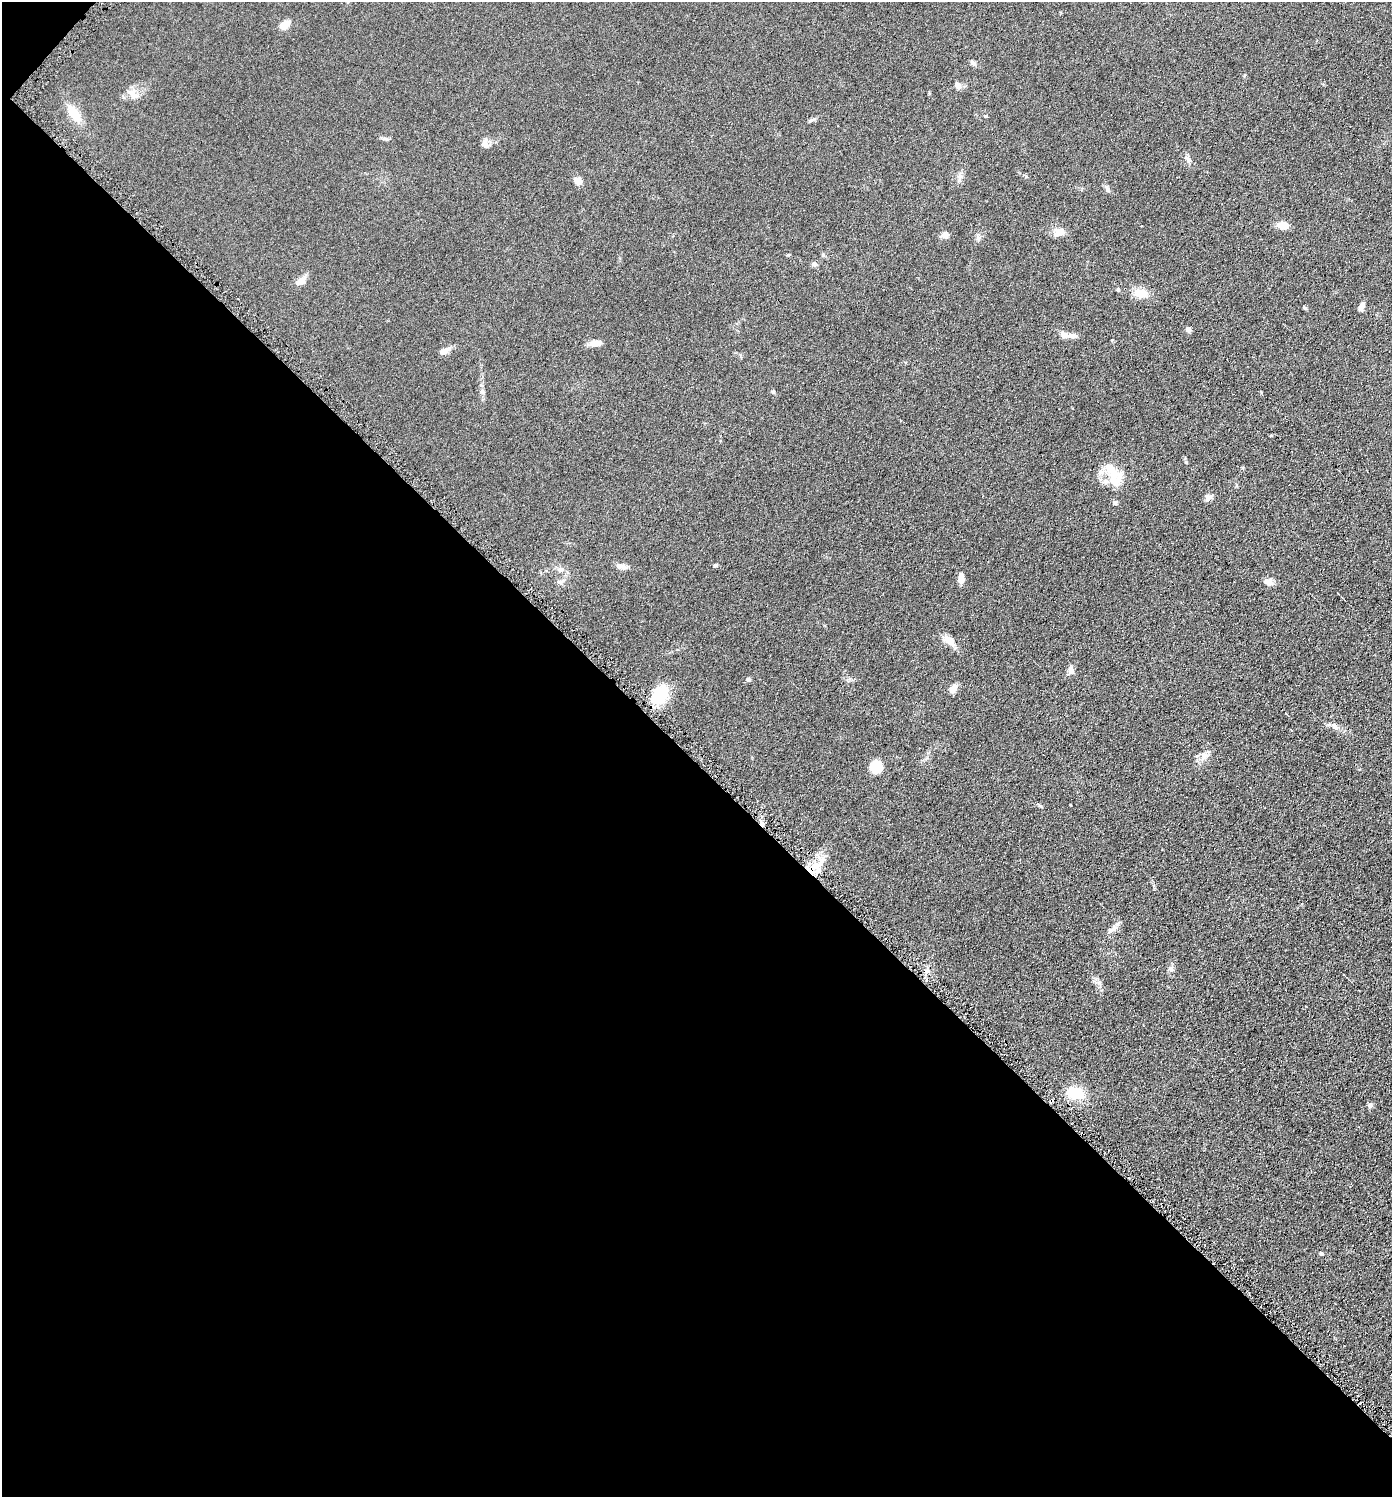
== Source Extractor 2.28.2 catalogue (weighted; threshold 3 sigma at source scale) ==
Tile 9 of 4 x 4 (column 1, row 3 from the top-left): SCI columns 151-1540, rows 1504-2998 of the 6001 x 5999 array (HDU 1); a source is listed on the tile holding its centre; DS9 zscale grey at full resolution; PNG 1394 x 1499 px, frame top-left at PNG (2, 2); no overlay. Shown black and unused: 49% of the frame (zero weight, under 4 of 8 exposures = <1% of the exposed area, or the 3 px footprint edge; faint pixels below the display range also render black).
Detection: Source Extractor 2.28.2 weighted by HDU 2 'WHT'; one run over the whole footprint, this tile lists its part. Background 0.0905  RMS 0.0079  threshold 0.0324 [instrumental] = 3 sigma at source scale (4.09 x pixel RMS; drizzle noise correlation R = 1.36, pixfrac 0.8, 0.05/0.05 arcsec/px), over >= 5 px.
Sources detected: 61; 1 inside a brighter object's white glare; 1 cosmic-ray / hot-pixel residue — not listed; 5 inside a brighter listed object's ellipse — not listed separately; the other 54 listed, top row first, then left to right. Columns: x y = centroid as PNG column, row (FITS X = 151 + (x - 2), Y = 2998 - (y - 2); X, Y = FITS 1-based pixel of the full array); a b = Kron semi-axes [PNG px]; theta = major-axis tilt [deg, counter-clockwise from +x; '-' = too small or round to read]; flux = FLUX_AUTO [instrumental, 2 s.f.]
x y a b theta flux
285 24 15 8 33 5.7
973 63 9 5 -43 1.9
958 85 10 7 -59 2.7
133 95 16 10 -39 6
74 114 24 11 -59 13
986 116 5 4 - 0.87
812 120 11 3 21 1.5
385 139 9 4 -8 1.5
485 145 10 7 -35 3.3
1188 159 13 5 -51 2.7
960 177 12 5 76 2.8
578 181 7 6 - 6.7
1107 189 12 5 -59 2
1283 225 10 7 -5 9.3
1059 232 15 10 5 6
945 235 8 7 - 3.7
788 255 5 3 - 0.69
814 264 7 6 - 1.9
301 281 10 7 30 5.7
1118 289 4 3 - 1.3
1140 293 16 11 -4 9.3
1361 307 12 6 70 3
1305 308 6 4 -31 1
1188 329 6 6 - 2.4
1072 335 16 6 -8 4.1
595 343 15 8 7 5.2
444 351 13 7 25 4.8
482 392 7 5 -68 1.7
773 392 5 5 - 1
1113 475 20 13 85 13
1208 497 10 7 36 3.1
1115 502 6 6 - 1.6
715 565 5 4 - 1.2
622 566 15 6 -15 3.4
561 569 11 6 -8 2.8
961 578 11 6 86 5.1
560 582 13 6 19 2.7
1268 582 11 8 -6 4.2
948 640 15 9 -36 7.3
1071 670 8 6 90 4.2
748 679 6 5 - 1.8
953 689 11 7 61 4.9
660 695 22 16 53 27
1335 726 8 7 - 3.3
1204 755 14 9 57 5.1
876 767 12 11 - 16
1040 806 7 4 -20 1
822 859 9 7 47 4.7
818 870 8 7 - 4.8
1112 930 17 6 29 3.9
1171 969 8 7 - 2.3
1075 1093 21 14 -12 18
1370 1105 7 6 - 1.7
1321 1253 5 4 - 0.87
Unlisted compact peaks at least as high as the median listed source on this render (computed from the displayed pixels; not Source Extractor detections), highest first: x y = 1186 462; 1242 468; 1112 340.